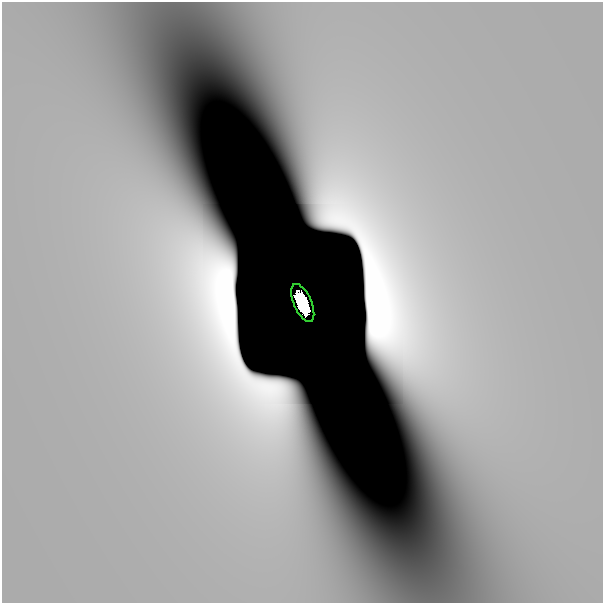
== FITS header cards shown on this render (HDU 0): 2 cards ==
NAXIS1  =                  601
NAXIS2  =                  601

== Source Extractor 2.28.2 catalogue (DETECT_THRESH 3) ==
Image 601 x 601 px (HDU 0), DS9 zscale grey, 1 PNG px = 1 image px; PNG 605 x 605 px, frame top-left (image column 1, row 601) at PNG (2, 2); each listed source drawn as its Kron ellipse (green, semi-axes under 4 px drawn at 4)
Background 2.94e-10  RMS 2.1e-10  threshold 6.19e-10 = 3 sigma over >= 5 px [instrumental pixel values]
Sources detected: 3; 2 with non-positive FLUX_AUTO (blend fragments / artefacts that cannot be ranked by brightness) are neither listed nor drawn; the other 1 listed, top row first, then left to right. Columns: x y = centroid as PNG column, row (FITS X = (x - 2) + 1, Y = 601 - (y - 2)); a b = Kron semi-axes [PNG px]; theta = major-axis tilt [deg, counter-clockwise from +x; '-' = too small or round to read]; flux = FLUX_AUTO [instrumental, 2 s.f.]
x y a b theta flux
303 303 20 9 -67 5.2
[2 non-positive-flux detections neither listed nor drawn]